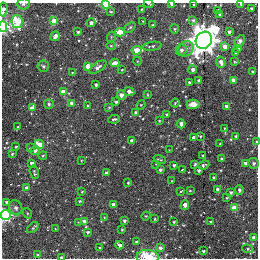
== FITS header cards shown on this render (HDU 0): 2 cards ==
NAXIS1  =                  256
NAXIS2  =                  256

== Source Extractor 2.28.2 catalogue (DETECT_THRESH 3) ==
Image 256 x 256 px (HDU 0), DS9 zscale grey, 1 PNG px = 1 image px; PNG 260 x 260 px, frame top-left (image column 1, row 256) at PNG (2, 3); each listed source drawn as its Kron ellipse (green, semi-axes under 4 px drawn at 4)
Background -0.00263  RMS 0.028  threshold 0.0842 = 3 sigma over >= 5 px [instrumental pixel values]
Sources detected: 142; all 142 listed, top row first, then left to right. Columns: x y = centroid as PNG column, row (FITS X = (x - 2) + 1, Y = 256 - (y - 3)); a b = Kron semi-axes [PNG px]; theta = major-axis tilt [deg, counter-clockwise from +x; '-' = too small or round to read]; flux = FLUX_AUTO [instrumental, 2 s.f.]
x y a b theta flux
23 4 6 5 - 3.7
106 4 4 3 - 89
149 4 5 2 - 3.2
172 4 4 3 - 14
194 4 3 2 - 1.4
241 4 3 2 - 2.4
3 9 7 4 83 9.8
142 9 3 2 - 2
251 9 3 3 - 5
217 10 3 2 - 2.2
111 12 3 3 - 2
219 15 3 3 - 3.5
193 20 4 3 - 2.7
54 21 4 4 - 45
143 21 2 2 - 0.93
17 22 6 5 - 140
91 23 4 4 - 6.7
153 25 3 3 - 4.4
3 27 5 4 - 170
130 27 6 4 42 2.8
174 29 5 4 - 2.3
78 32 3 3 - 2.6
120 32 4 4 - 43
229 32 3 3 - 4.5
55 36 5 3 - 10
111 37 5 3 - 1.9
204 40 9 8 - 2900
240 41 6 4 63 4.7
111 46 5 4 - 2.4
152 46 9 4 8 4.9
225 47 4 4 - 24
186 49 8 7 - 8.7
238 49 3 3 - 3.4
137 50 5 4 - 52
181 50 6 5 - 5.1
235 53 3 3 - 3.5
137 61 4 3 - 1.4
221 62 6 4 -74 12
235 62 3 2 - 1.5
115 63 4 3 - 22
43 66 5 5 - 3.3
88 66 4 3 - 35
98 67 10 4 33 7.9
122 70 3 3 - 1.3
193 70 4 4 - 8.3
253 72 3 3 - 4.4
72 73 3 3 - 1.4
233 80 4 4 - 7.2
199 81 3 3 - 4
189 83 3 3 - 5.1
96 85 3 3 - 3.1
63 92 4 3 - 21
129 92 5 3 - 8.8
121 95 5 4 - 16
148 95 4 2 - 1.3
116 102 3 3 - 3.3
72 103 4 4 - 14
175 103 4 3 - 1.7
49 104 5 5 - 3.5
193 104 6 5 - 12
141 105 5 4 - 2.3
88 106 3 2 - 1.8
226 106 3 3 - 8.5
109 107 3 3 - 1.4
32 108 4 3 - 16
136 112 3 3 - 4.7
166 114 4 3 - 3
114 119 6 3 7 2.7
159 121 3 3 - 2
181 124 4 3 - 7.3
18 127 2 2 - 1.5
224 128 3 3 - 1.6
200 136 3 3 - 2.2
235 136 3 3 - 2.4
194 138 4 3 - 15
132 141 3 3 - 9
257 142 3 2 - 4.8
39 144 5 4 - 35
220 144 2 2 - 1.2
16 147 3 3 - 2.7
30 148 3 2 - 1.2
35 150 5 4 - 4.8
169 150 2 2 - 0.94
12 154 4 4 - 2.3
43 155 4 3 - 1.6
203 155 3 2 - 1.3
160 159 6 2 -20 2.3
222 159 3 3 - 4.5
81 160 2 2 - 1.3
32 163 4 3 - 11
245 163 3 3 - 5.8
253 163 5 5 - 3.8
156 164 2 2 - 1.1
195 164 3 2 - 2.6
174 165 3 3 - 3.2
204 165 6 3 22 3.1
182 169 3 2 - 1.6
160 170 3 3 - 4.9
198 170 3 3 - 4.4
34 172 7 3 -74 2.4
106 173 3 3 - 3.1
214 177 3 3 - 2.4
171 181 2 2 - 1.3
128 183 3 3 - 2.1
27 188 3 3 - 13
218 189 4 3 - 12
239 190 4 3 - 3.7
181 191 4 3 - 4
190 191 3 2 - 1.9
82 192 2 2 - 1.6
231 192 3 3 - 3.2
227 198 3 2 - 1.7
79 201 3 2 - 2.3
6 202 3 3 - 3.8
113 205 3 3 - 8.7
185 205 5 3 - 17
16 208 8 6 -64 5.7
234 208 4 4 - 29
27 213 5 3 - 2.2
6 215 5 5 - 310
146 216 4 4 - 2
104 218 3 3 - 1.5
154 219 4 3 - 1.3
84 221 3 3 - 7.4
124 221 3 3 - 4.1
78 222 2 2 - 1.1
174 222 3 2 - 2.5
210 222 3 2 - 2
33 228 7 3 42 3.1
55 229 3 2 - 1.4
122 230 3 2 - 1.7
87 232 4 3 - 3.3
253 238 3 3 - 8.7
136 242 3 3 - 2.7
119 245 4 3 - 9.7
100 248 3 2 - 1.7
160 248 4 3 - 6.2
247 249 5 4 - 2.4
203 251 3 2 - 2.9
38 255 4 4 - 2.2
62 257 4 2 - 9
148 257 11 7 -3 66
At the frame edge (FLAGS 8, measured only in part): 12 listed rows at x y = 23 4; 106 4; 149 4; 172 4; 194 4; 241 4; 3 9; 3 27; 257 142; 6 215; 62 257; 148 257